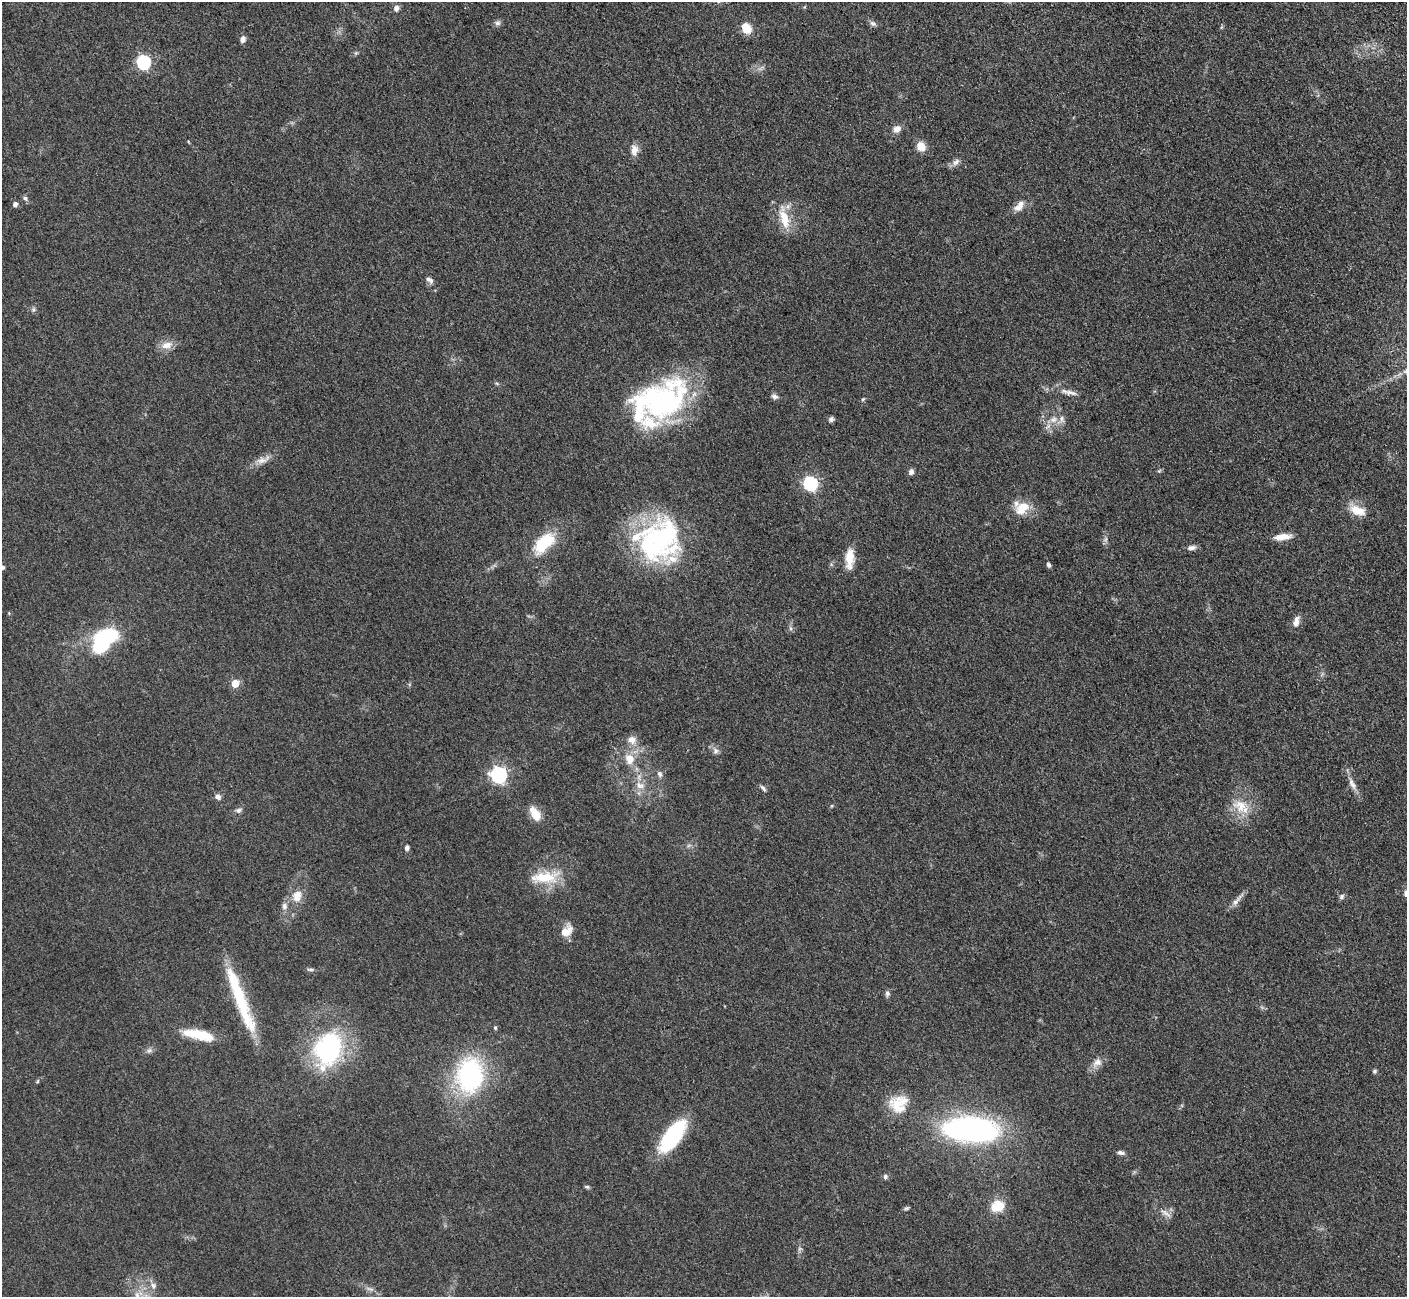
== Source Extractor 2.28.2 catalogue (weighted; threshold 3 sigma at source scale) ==
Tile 10 of 4 x 4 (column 2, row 3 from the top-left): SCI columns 1470-2874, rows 1484-2778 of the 5701 x 5665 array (HDU 1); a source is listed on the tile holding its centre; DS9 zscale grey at full resolution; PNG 1409 x 1299 px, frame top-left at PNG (2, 2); no overlay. Nothing masked; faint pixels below the display range render black.
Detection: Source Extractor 2.28.2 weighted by HDU 2 'WHT'; one run over the whole footprint, this tile lists its part. Background 0.0535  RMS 0.0059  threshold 0.0265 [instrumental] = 3 sigma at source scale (4.5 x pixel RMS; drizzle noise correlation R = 1.50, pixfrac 1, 0.05/0.05 arcsec/px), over >= 5 px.
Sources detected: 90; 1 too faint to see at this stretch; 2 inside a brighter object's white glare — not listed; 6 inside a brighter listed object's ellipse — not listed separately; the other 81 listed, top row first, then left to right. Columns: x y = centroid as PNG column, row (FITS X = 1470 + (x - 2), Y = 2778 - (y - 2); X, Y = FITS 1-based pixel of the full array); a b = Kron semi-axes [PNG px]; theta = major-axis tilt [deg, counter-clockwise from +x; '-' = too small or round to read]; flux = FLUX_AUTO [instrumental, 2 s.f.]
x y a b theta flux
396 8 8 7 - 2.2
498 23 8 7 - 1.7
873 24 9 6 -31 1.8
746 28 12 9 -63 8.8
243 39 8 6 84 2.6
143 62 6 6 - 94
897 129 10 8 32 3.7
921 146 10 9 - 7
634 150 14 9 89 4.5
956 162 11 8 48 2.7
25 198 7 6 - 1.5
15 204 5 4 - 2.4
1019 206 17 9 48 4.8
784 219 28 11 -74 13
429 280 11 6 -33 2.1
33 309 7 4 -90 1.1
167 345 16 10 15 5.3
497 384 6 4 -20 0.77
1071 393 18 6 -11 3.4
775 396 9 6 -21 1.9
863 399 5 4 - 0.71
661 401 61 40 21 120
831 419 6 6 - 1.8
1053 420 12 7 28 4.2
262 460 21 8 19 5.1
911 472 8 6 80 1.8
810 483 6 6 - 99
1022 508 19 14 37 12
1357 510 22 12 -20 9.3
1282 537 18 7 6 7.5
1105 539 8 4 46 1.3
662 540 55 47 54 96
544 543 32 17 45 23
1191 548 11 6 13 2.5
849 558 21 9 88 11
1048 565 6 4 -70 1.5
9 613 4 3 - 0.46
1296 622 14 7 75 4.2
101 644 31 17 60 41
235 683 6 6 - 9.8
632 740 12 10 -40 4.6
715 751 8 8 - 2.3
629 759 17 13 -68 8.8
660 774 9 7 -68 2
499 775 7 6 - 170
1352 784 19 7 -61 4.7
640 785 14 9 -16 5.4
763 788 10 4 -45 1.4
218 797 9 7 -40 1.9
1241 806 24 16 -30 13
239 810 8 6 29 1.7
535 814 19 10 -58 8
407 848 6 5 - 1.8
544 877 39 15 4 19
297 896 15 12 71 7.5
1341 897 8 6 49 1.5
1237 901 22 6 50 3.5
284 906 11 7 87 2.8
566 931 16 11 43 7.3
310 969 10 4 -5 1.2
887 993 8 6 -87 1.6
238 996 87 11 -69 41
495 1028 6 4 -47 0.72
198 1035 36 10 -12 18
328 1049 27 20 71 100
149 1050 7 6 - 1.7
1097 1062 14 10 33 4.6
1375 1071 6 4 27 0.88
470 1076 21 15 85 130
37 1081 6 4 46 0.73
898 1106 29 18 -58 15
970 1130 40 17 -3 190
672 1136 41 16 53 44
1121 1153 9 5 -11 1.8
885 1176 6 6 - 1.4
587 1187 7 4 -17 0.97
997 1206 13 11 17 13
906 1208 7 5 20 1
1166 1213 19 5 -36 3
153 1285 8 7 - 2.3
137 1295 10 6 -89 3
Isophote crosses this tile's border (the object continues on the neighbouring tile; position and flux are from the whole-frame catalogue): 1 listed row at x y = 137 1295